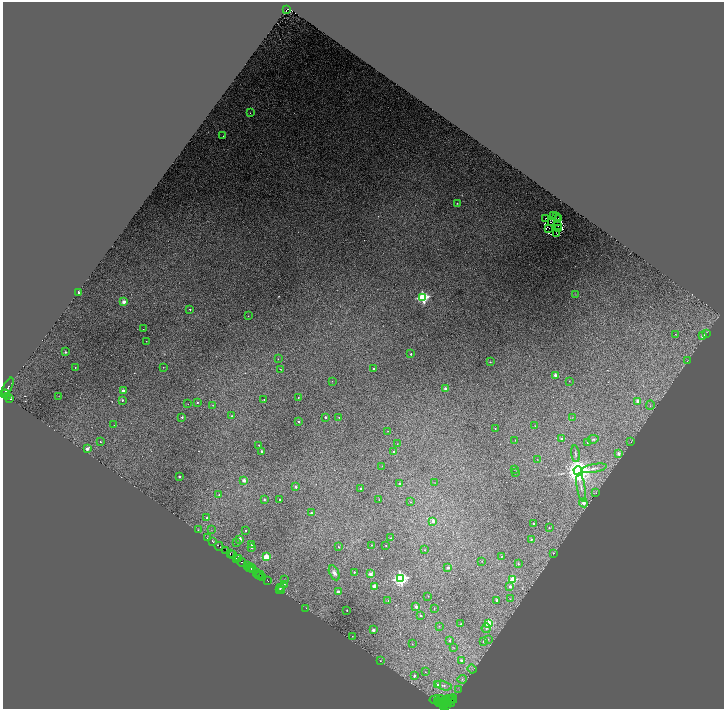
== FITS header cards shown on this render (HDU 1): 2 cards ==
NAXIS1  =                 1443
NAXIS2  =                 1413

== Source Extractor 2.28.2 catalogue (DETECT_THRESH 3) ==
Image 1443 x 1413 px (HDU 1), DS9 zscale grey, zoomed out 1/2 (1 PNG px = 2 x 2 image px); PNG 726 x 711 px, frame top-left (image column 2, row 1413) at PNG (3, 2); each listed source drawn as its Kron ellipse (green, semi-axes under 4 px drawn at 4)
Background 0.644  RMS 0.029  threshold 0.0877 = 3 sigma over >= 5 px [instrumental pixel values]
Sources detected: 235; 43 cannot appear on this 1/2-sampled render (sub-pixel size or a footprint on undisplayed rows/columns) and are neither listed nor drawn; the other 192 listed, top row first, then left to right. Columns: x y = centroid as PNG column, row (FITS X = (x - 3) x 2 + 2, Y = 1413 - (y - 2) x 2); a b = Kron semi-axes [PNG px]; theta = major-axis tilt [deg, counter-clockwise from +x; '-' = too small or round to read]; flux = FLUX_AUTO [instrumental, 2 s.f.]
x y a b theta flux
287 9 4 3 - 30
250 113 2 2 - 1.8
223 136 2 2 - 1.7
457 203 2 2 - 3.4
554 216 2 1 - 46
556 216 2 1 - 3.1
558 218 2 1 - 1.9
545 219 2 1 - 4.4
552 223 4 2 - 2.1
557 225 2 1 - 1.7
549 228 2 1 - 0.43
559 228 2 1 - 3.2
557 233 2 1 - 0.17
79 292 2 2 - 35
575 294 3 2 - 2.4
423 297 4 4 - 740
124 302 2 2 - 71
190 309 2 2 - 7
248 316 2 2 - 2.7
143 329 2 1 - 2.5
706 333 4 3 - 6.9
675 334 2 2 - 2.4
703 336 2 2 - 52
146 341 2 1 - 1.8
65 352 2 2 - 9.8
411 354 2 2 - 9.4
278 359 2 2 - 2.9
687 361 2 2 - 2
490 362 3 2 - 5
75 367 2 1 - 2.9
163 367 2 1 - 3.2
280 369 2 2 - 2.7
374 369 2 2 - 23
555 375 2 2 - 36
332 381 2 1 - 1.4
569 381 2 1 - 1.5
8 387 10 3 63 260
445 389 2 2 - 52
123 390 2 2 - 23
4 393 3 2 - 910
6 393 3 2 - 1200
7 396 2 1 - 120
59 396 2 1 - 1.2
298 397 2 2 - 3.8
9 398 3 2 - 370
264 399 2 2 - 5
122 400 2 2 - 11
638 401 3 2 - 57
197 402 2 2 - 8.4
188 404 2 2 - 1.6
213 405 3 3 - 4
650 405 5 2 - 6.1
232 416 2 2 - 6.3
182 417 2 2 - 11
325 417 2 2 - 10
339 417 2 1 - 2.3
572 418 2 2 - 1.8
298 421 2 2 - 21
114 425 2 1 - 1.3
535 426 2 1 - 2.7
495 428 2 1 - 3.1
388 431 2 2 - 1.7
561 439 2 2 - 16
593 439 5 3 - 8
515 440 2 1 - 1.3
100 442 2 2 - 5.3
587 442 2 2 - 5.3
631 442 3 2 - 2.6
397 444 2 1 - 1.9
259 445 2 2 - 5.2
87 448 3 2 - 57
261 451 2 2 - 12
394 452 2 2 - 17
575 454 8 2 -82 8
618 454 2 2 - 48
537 460 2 1 - 1.7
382 466 2 1 - 2
594 468 13 3 11 23
514 469 2 2 - 2.1
578 471 5 4 - 7800
516 472 2 1 - 1.6
179 477 2 2 - 13
244 480 2 2 - 59
435 483 3 2 - 2.8
400 484 2 2 - 5.2
296 487 2 2 - 15
581 487 14 3 -80 29
361 488 2 2 - 8
596 493 3 2 - 3.1
219 495 2 2 - 4.4
264 500 2 2 - 7.4
280 500 2 2 - 6
379 500 2 1 - 2
411 502 2 2 - 3.4
583 503 4 4 - 48
311 513 2 2 - 17
207 518 3 3 - 11
433 521 2 2 - 43
533 523 2 2 - 15
549 528 2 2 - 5.1
198 530 3 3 - 5.5
211 530 2 2 - 3
246 530 2 2 - 6
207 538 2 1 - 31
391 538 2 2 - 4.6
240 539 2 2 - 60
531 539 3 3 - 5.6
212 541 2 2 - 38
237 543 2 1 - 4.2
252 545 2 2 - 14
372 545 2 1 - 3.2
386 545 2 2 - 3.7
219 546 4 2 - 700
339 547 2 2 - 6.6
252 548 2 2 - 4.4
226 550 2 2 - 600
425 550 2 2 - 3.5
230 553 2 1 - 100
554 553 2 2 - 7.3
233 555 2 1 - 120
266 557 3 3 - 240
501 557 4 3 - 4.2
236 558 3 1 - 370
239 558 2 1 - 580
482 561 2 2 - 3.1
242 562 4 1 - 650
518 564 3 2 - 4.6
248 566 2 1 - 880
250 567 2 1 - 160
252 567 2 1 - 320
448 568 2 2 - 23
253 569 2 1 - 26
354 572 2 2 - 8.3
257 573 2 2 - 780
334 573 8 4 -64 22
259 574 2 1 - 1000
370 574 2 2 - 73
260 575 4 1 - 840
263 578 3 1 - 30
400 578 4 4 - 1500
284 580 3 2 - 4.3
513 580 3 3 - 220
268 581 2 1 - 25
284 584 3 2 - 5.3
375 586 2 2 - 76
510 586 3 2 - 28
280 588 2 2 - 8
280 589 2 1 - 39
282 590 2 2 - 12
338 592 2 2 - 55
428 596 2 1 - 1.9
510 599 3 3 - 5.5
497 600 2 2 - 17
388 601 3 2 - 3.4
416 607 2 2 - 43
306 608 2 1 - 59
434 608 4 1 - 2.7
347 610 2 2 - 4.8
421 616 2 2 - 12
461 624 2 2 - 5.2
489 624 3 3 - 230
439 626 2 2 - 2
486 628 5 4 - 12
373 630 2 2 - 32
352 636 2 1 - 2.9
488 639 4 3 - 7
449 640 2 2 - 8.7
483 641 3 3 - 13
412 644 2 2 - 1.9
454 647 3 2 - 2.8
461 660 3 3 - 18
381 661 3 2 - 1.8
472 669 4 3 - 5.7
426 672 3 2 - 2.4
414 676 4 3 - 20
462 679 4 4 - 9.6
437 685 4 3 - 26
444 686 8 4 -14 30
459 689 3 2 - 2.8
441 699 3 2 - 580
451 699 4 2 - 1000
453 699 4 2 - 690
436 700 6 2 -8 3100
444 701 3 1 - 300
450 701 6 2 -49 1400
437 702 2 1 - 1000
447 702 5 2 - 1300
439 703 2 2 - 1300
441 703 4 2 - 1700
443 704 4 2 - 800
446 705 4 3 - 1300
444 706 3 2 - 670
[43 sub-pixel or undisplayed-footprint detections neither listed nor drawn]